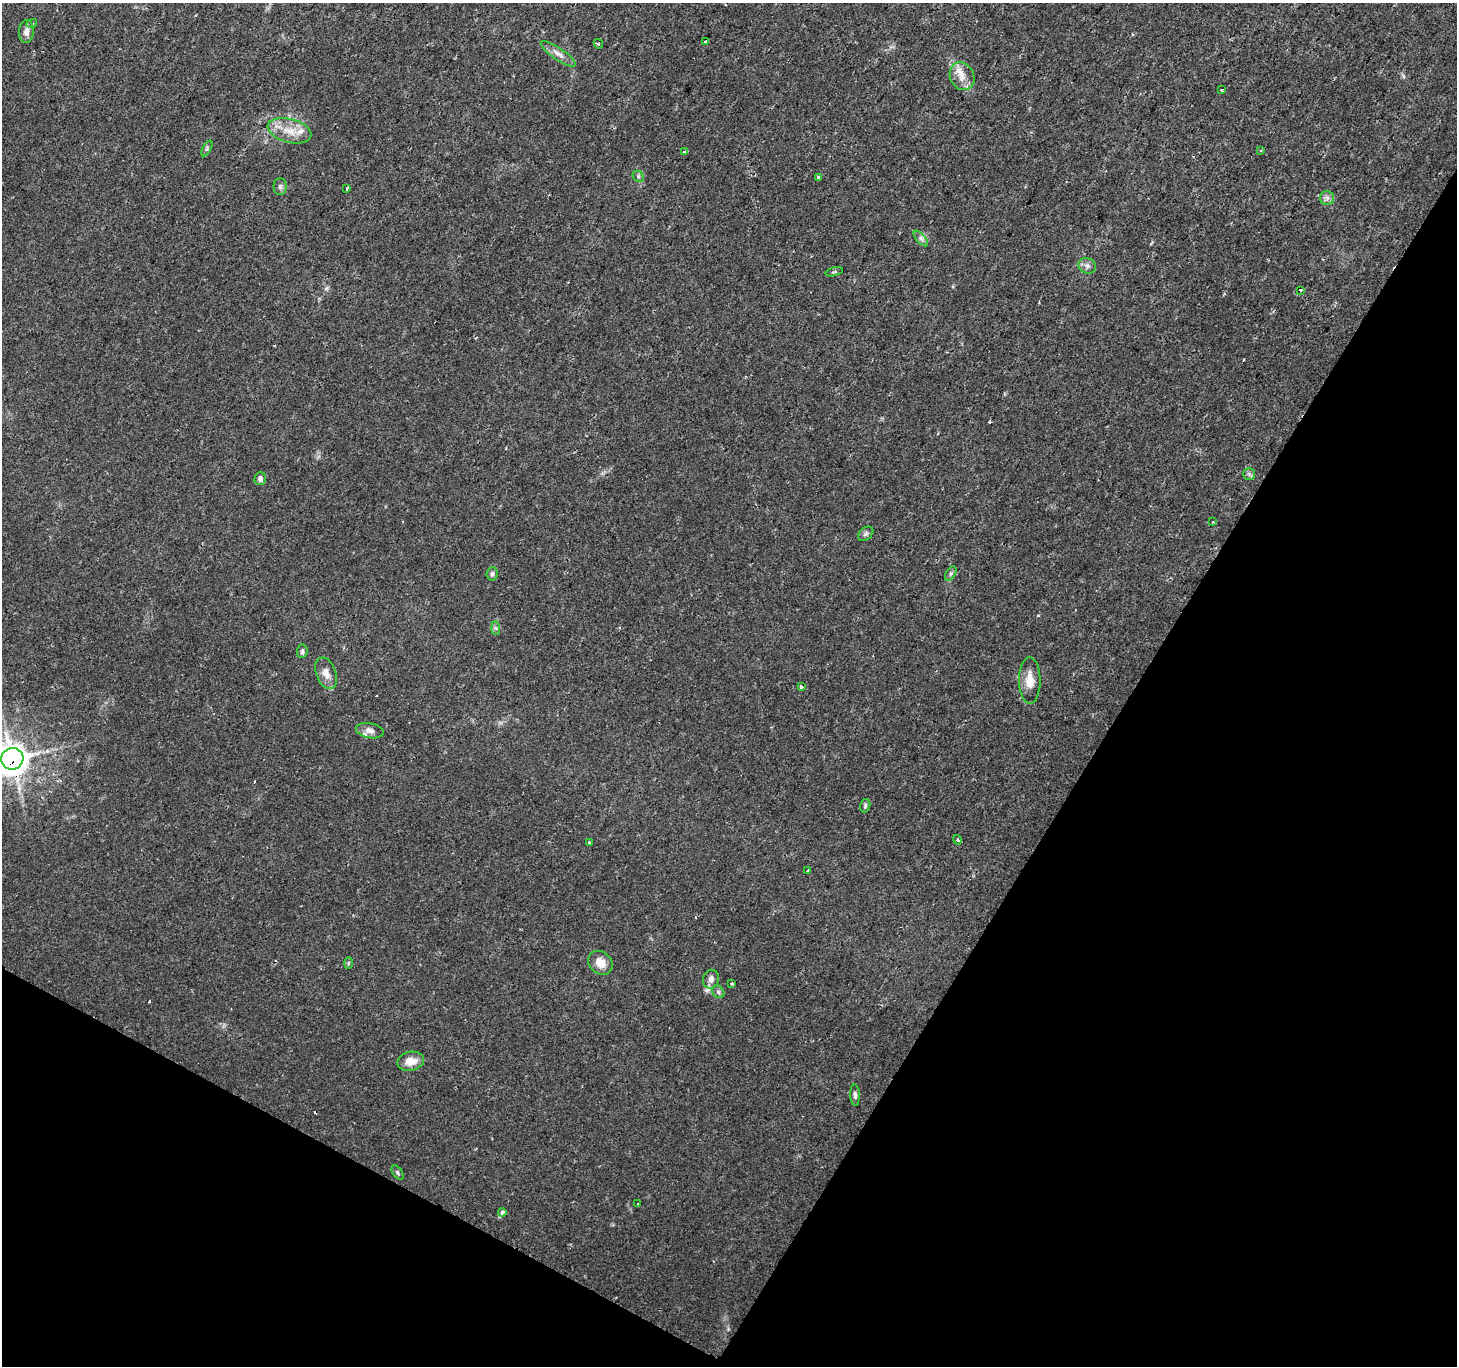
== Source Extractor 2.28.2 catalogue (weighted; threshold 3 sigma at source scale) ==
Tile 15 of 4 x 4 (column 3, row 4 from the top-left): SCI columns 2910-4364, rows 195-1558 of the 5824 x 5908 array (HDU 1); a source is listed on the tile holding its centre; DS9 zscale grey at full resolution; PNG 1459 x 1368 px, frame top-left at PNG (2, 3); each listed source drawn as its Kron ellipse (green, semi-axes under 4 px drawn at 4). Shown black and unused: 30% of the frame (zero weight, under 2 of 3 exposures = <1% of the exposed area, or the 3 px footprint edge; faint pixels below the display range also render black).
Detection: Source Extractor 2.28.2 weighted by HDU 2 'WHT'; one run over the whole footprint, this tile lists its part. Background 0.0109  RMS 0.0027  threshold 0.0119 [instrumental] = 3 sigma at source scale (4.5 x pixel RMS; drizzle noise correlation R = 1.50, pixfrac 1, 0.0396/0.0396 arcsec/px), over >= 5 px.
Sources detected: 55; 6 cosmic-ray / hot-pixel residue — neither listed nor drawn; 2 inside a brighter listed object's ellipse — not listed separately; the other 47 listed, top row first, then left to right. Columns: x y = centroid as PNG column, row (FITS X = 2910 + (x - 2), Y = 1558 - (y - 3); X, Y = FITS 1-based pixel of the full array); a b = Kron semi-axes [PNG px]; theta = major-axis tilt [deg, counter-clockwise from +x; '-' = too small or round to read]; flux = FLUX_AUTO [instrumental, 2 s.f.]
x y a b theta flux
32 23 5 3 - 0.36
26 32 11 7 87 1.5
705 41 3 2 - 0.24
598 44 5 3 - 0.29
558 54 21 6 -35 1.8
962 76 14 12 -62 3
1221 90 3 3 - 4.1
289 131 22 12 -14 4.5
207 148 8 4 60 0.47
1261 150 3 2 - 0.28
684 152 3 3 - 0.73
638 176 6 4 -48 0.48
818 177 3 3 - 1.1
280 187 8 6 90 0.72
347 188 4 2 - 0.35
1327 198 7 7 - 0.96
921 239 9 4 -48 0.83
1087 266 9 7 -24 1.1
834 272 9 3 15 0.42
1301 290 3 3 - 0.35
1249 474 6 6 - 0.56
260 479 6 5 - 0.88
1213 522 3 2 - 0.32
866 534 9 6 41 0.65
951 573 8 4 59 0.61
492 574 6 5 - 0.6
496 628 6 4 -87 0.53
302 651 6 5 - 0.63
326 673 16 10 -68 2.3
1030 680 23 10 -89 3.5
801 686 3 3 - 3.8
370 731 14 7 -11 1.4
12 759 11 10 - 300
865 806 7 5 76 0.48
957 840 5 4 - 0.38
589 842 3 3 - 1.2
808 870 4 3 - 0.96
348 963 6 4 88 0.34
600 963 13 10 -43 3
711 979 9 8 - 1.5
732 983 3 3 - 0.74
718 992 7 5 -47 0.55
411 1061 13 9 12 3.1
855 1095 10 4 -87 0.8
398 1173 8 4 -54 0.48
638 1204 2 2 - 0.29
502 1212 4 3 - 1.8
Overlapping masked pixels (flux is a lower limit): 2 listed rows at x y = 12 759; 502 1212
Isophote crosses this tile's border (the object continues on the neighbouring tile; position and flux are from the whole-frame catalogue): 1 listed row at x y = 12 759